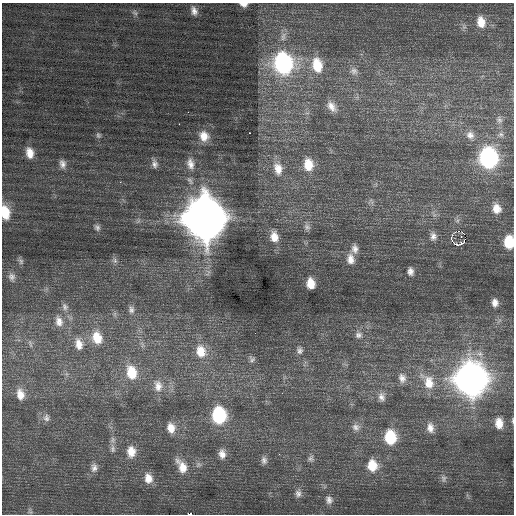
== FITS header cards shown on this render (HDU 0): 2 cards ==
NAXIS1  =                  512 / Axis length
NAXIS2  =                  512 / Axis length

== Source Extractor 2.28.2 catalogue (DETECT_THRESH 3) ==
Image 512 x 512 px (HDU 0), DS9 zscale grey, 1 PNG px = 1 image px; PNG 516 x 516 px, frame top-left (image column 1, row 512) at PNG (2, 3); no overlay
Background 0.811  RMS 0.78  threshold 2.33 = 3 sigma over >= 5 px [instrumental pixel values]
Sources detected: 86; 1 with non-positive FLUX_AUTO (blend fragments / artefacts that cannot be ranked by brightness) is not listed; the other 85 listed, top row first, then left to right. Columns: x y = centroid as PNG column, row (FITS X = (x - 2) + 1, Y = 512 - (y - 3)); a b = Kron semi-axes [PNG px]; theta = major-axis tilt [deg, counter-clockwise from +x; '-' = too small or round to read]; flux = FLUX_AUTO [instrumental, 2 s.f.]
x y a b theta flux
243 4 8 5 -7 290
194 11 12 8 -70 330
135 13 9 4 -44 110
481 22 14 10 -79 720
283 63 15 12 -75 11000
317 65 17 11 -78 1300
354 71 11 9 -31 270
332 107 14 8 -53 430
188 112 2 2 - 120
499 120 8 6 -35 130
179 124 2 2 - 81
249 133 3 2 - 270
501 134 7 5 -43 120
98 135 8 6 -65 130
470 135 10 9 - 320
204 136 13 12 - 680
30 153 13 9 -77 600
488 158 13 10 -85 12000
62 164 12 8 -81 300
154 164 13 7 -80 260
190 164 17 10 -78 540
308 165 14 10 -83 930
278 169 17 11 -77 680
120 182 3 2 - 100
497 209 10 9 - 530
5 212 15 9 -81 1300
204 218 18 15 -80 180000
138 221 8 5 45 130
97 227 10 8 -63 200
307 227 10 8 -61 210
458 231 2 2 - 470
433 236 10 8 -82 250
274 237 15 11 -79 720
451 237 4 3 - 2200
509 242 10 8 -89 1700
458 245 6 4 19 1000
355 249 10 8 -87 260
350 259 12 8 -83 390
115 260 8 6 -88 160
21 261 10 6 -63 150
410 271 7 5 -86 230
12 277 12 9 -71 270
311 283 9 7 -82 680
495 303 7 5 -90 290
65 307 10 8 -64 220
131 310 10 8 -88 210
59 321 15 10 -76 490
255 333 2 2 - 100
358 335 10 8 1 230
97 338 17 12 -76 1100
30 344 12 4 -74 140
79 344 16 10 -76 610
201 351 16 12 -73 980
300 351 9 8 - 190
252 359 8 8 - 150
132 372 17 12 -76 1400
402 378 13 10 -74 360
471 379 16 14 -82 70000
428 382 22 14 -61 1100
158 386 17 12 -79 620
20 394 13 9 -79 550
381 397 11 9 -84 300
219 415 13 10 -84 4600
46 418 10 9 - 230
513 421 7 3 -86 69
499 423 10 8 -83 580
356 427 11 10 - 300
171 428 12 9 -80 560
430 428 12 8 -86 380
390 437 12 10 -87 2200
112 449 13 7 -87 250
131 452 13 10 89 670
222 454 12 8 -83 390
279 454 3 2 - 76
311 458 9 7 57 160
264 460 10 8 -81 220
198 464 9 7 37 170
372 465 13 12 - 1100
182 466 20 10 -60 800
94 468 12 8 86 270
148 478 13 10 -80 560
444 478 11 7 -85 190
298 493 10 8 87 260
329 500 11 9 -76 260
190 514 4 2 - 3300
At the frame edge (FLAGS 8, measured only in part): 5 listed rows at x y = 243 4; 5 212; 509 242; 513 421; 190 514
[1 non-positive-flux detection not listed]